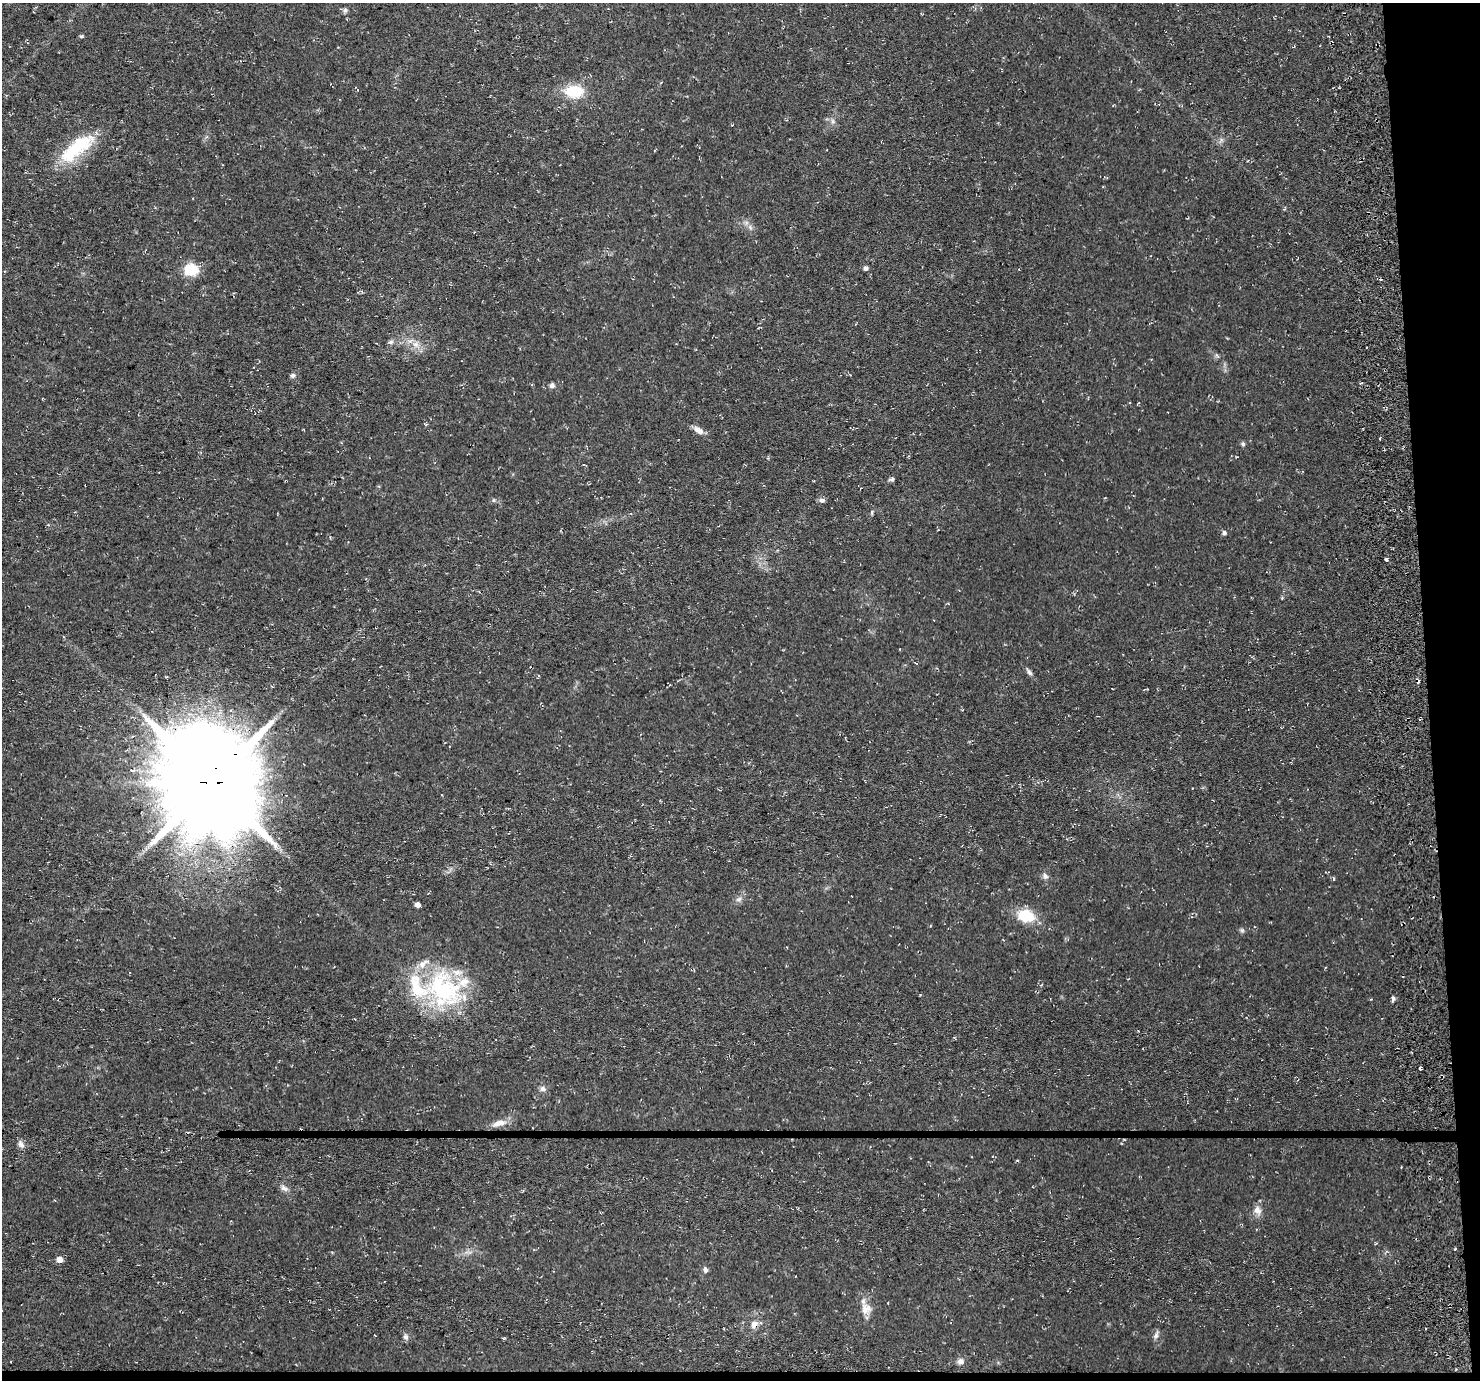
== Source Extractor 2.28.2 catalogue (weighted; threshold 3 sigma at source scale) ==
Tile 9 of 3 x 3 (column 3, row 3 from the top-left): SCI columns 3012-4489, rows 39-1416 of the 4545 x 4172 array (HDU 1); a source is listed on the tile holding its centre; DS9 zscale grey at full resolution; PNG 1482 x 1382 px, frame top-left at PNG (2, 3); no overlay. Shown black and unused: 5% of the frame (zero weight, under 3 of 4 exposures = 4% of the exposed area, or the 3 px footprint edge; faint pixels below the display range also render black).
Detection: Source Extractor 2.28.2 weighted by HDU 2 'WHT'; one run over the whole footprint, this tile lists its part. Background 0.0302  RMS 0.0057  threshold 0.0256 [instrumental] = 3 sigma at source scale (4.5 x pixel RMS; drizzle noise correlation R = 1.50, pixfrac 1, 0.0396/0.0396 arcsec/px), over >= 5 px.
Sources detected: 56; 1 cosmic-ray / hot-pixel residue — not listed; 6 inside a brighter listed object's ellipse — not listed separately; the other 49 listed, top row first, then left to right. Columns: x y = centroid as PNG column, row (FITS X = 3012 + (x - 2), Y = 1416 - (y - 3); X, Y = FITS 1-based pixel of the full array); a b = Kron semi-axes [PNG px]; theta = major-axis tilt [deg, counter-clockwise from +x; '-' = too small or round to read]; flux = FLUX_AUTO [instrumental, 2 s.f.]
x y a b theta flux
345 10 6 6 - 1.4
81 36 5 4 - 0.83
574 91 19 12 0 20
833 121 7 5 -61 1.6
77 148 51 18 39 32
750 227 7 5 -47 1.4
866 268 5 4 - 1.7
191 269 6 6 - 62
1381 279 3 3 - 0.85
391 342 8 6 16 1.5
416 344 9 9 - 3.9
1217 356 8 3 -45 0.91
293 376 7 6 - 1.4
552 385 6 5 - 2.1
304 430 4 2 - 0.38
698 430 14 7 -33 3.7
1380 438 3 2 - 0.48
1243 444 6 5 - 1.2
892 479 7 5 17 1.1
494 500 6 4 71 0.68
822 500 8 7 - 1.6
872 512 7 4 78 0.95
1224 533 5 5 - 1.6
1386 559 4 3 - 3.6
916 663 5 3 - 0.44
1029 672 11 5 -53 1.7
212 782 31 28 -62 11000
1045 876 9 6 -61 1.9
1334 879 5 3 - 0.56
739 899 9 6 18 1.9
418 905 4 4 - 3
1026 916 22 15 -10 15
1242 930 6 6 - 1
444 988 59 40 -41 71
1393 998 7 5 79 1.3
1420 1068 4 3 - 0.77
543 1089 8 7 - 2
499 1123 22 8 15 5.1
21 1144 11 7 -60 2.5
284 1188 12 7 -32 2.5
1257 1210 13 9 -62 3.8
1455 1249 4 3 - 0.53
60 1259 6 5 - 4
705 1270 8 6 -74 1.6
864 1310 14 10 -71 4.9
754 1324 10 8 52 3.5
1156 1335 11 5 73 1.8
406 1337 8 6 -64 1.7
960 1361 8 7 - 2.5
Overlapping masked pixels (flux is a lower limit): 2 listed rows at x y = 212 782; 754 1324